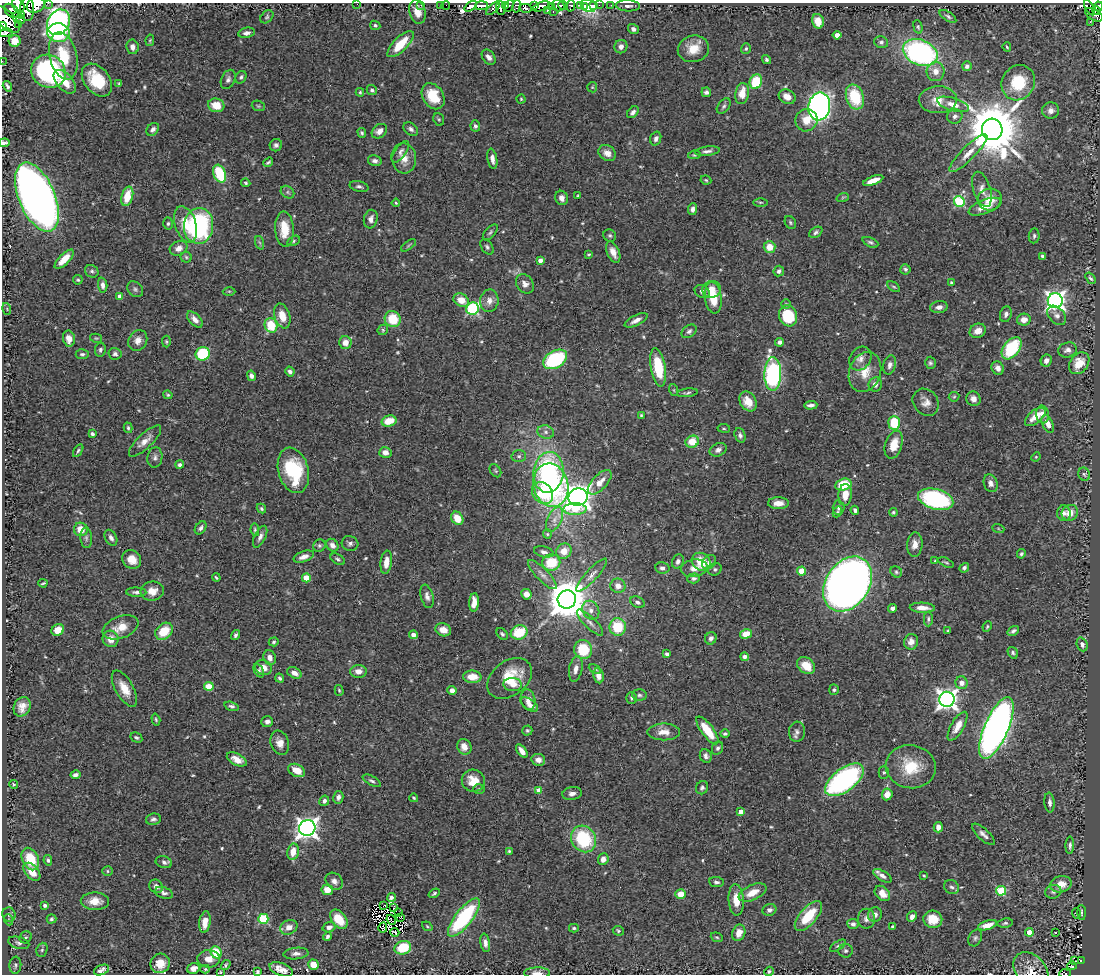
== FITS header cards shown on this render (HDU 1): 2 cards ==
NAXIS1  =                 1098
NAXIS2  =                  972

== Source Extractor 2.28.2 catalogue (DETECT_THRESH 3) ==
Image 1098 x 972 px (HDU 1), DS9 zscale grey, 1 PNG px = 1 image px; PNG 1102 x 976 px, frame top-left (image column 1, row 972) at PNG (2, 3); each listed source drawn as its Kron ellipse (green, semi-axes under 4 px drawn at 4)
Background 0.865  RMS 0.031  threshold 0.0928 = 3 sigma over >= 5 px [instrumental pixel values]
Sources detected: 564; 9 with non-positive FLUX_AUTO (blend fragments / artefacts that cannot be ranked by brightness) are neither listed nor drawn; of the other 555, the 500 brightest by FLUX_AUTO listed and drawn (55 fainter detections omitted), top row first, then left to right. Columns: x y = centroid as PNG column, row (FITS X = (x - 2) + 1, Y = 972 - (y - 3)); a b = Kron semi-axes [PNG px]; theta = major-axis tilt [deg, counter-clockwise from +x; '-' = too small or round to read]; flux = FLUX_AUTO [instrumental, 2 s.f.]
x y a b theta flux
48 3 2 2 - 15
357 4 2 2 - 18
18 5 7 6 - 86
36 5 9 7 28 1400
421 5 2 2 - 9.5
440 5 2 2 - 14
446 5 4 3 - 9.6
506 5 3 3 - 99
534 5 3 2 - 400
563 5 5 4 - 450
580 5 3 3 - 220
589 5 8 6 -20 250
594 5 3 3 - 10
599 5 2 2 - 7.5
611 5 2 2 - 6.3
471 6 7 4 37 330
482 6 6 4 4 810
509 6 6 3 68 200
517 6 6 3 79 21
541 6 9 4 20 200
552 6 4 3 - 320
558 6 6 5 - 660
571 6 6 4 75 140
628 6 12 5 -2 9.7
1099 6 5 3 - 170
584 7 3 3 - 21
1089 7 8 2 -61 33
493 8 8 3 43 110
501 8 6 4 -81 270
525 8 6 3 -12 110
27 9 12 7 -88 720
12 11 9 5 -39 310
547 11 3 3 - 77
1096 11 4 3 - 130
417 12 12 8 -75 23
553 12 2 2 - 84
22 15 4 3 - 390
1094 15 10 5 -29 280
948 16 9 4 -34 4.7
267 17 7 5 46 3.8
19 18 7 5 -37 300
6 19 17 8 -45 790
818 21 7 5 -75 21
58 22 13 10 60 720
1090 22 2 2 - 14
19 24 3 2 - 12
375 25 5 4 - 3.8
3 27 4 2 - 400
918 27 7 4 -75 3.1
633 29 5 4 - 7.2
6 33 7 3 10 70
58 33 11 9 -6 170
247 33 8 5 11 7.9
837 35 4 4 - 19
150 40 6 4 79 2.5
15 41 6 6 - 24
881 42 7 5 -16 4.9
401 44 17 7 45 53
132 47 7 6 - 9.6
621 47 7 6 - 11
1007 47 4 3 - 2.4
693 49 16 13 14 35
746 49 5 4 - 3.3
920 53 18 12 -22 450
63 56 24 13 -76 78
489 57 8 6 -53 11
766 60 5 4 - 4
2 61 2 2 - 7.7
967 66 5 4 - 7.4
48 71 17 16 - 360
936 71 10 9 - 20
241 77 6 5 - 4.6
228 79 10 6 65 7.5
97 80 18 12 -52 96
65 82 14 8 -49 34
756 82 7 6 - 84
119 83 4 3 - 2.5
1018 83 18 16 59 79
7 86 5 3 - 4.6
592 87 5 5 - 2.4
372 90 5 5 - 5.1
360 92 4 3 - 2.8
706 92 5 4 - 5.7
742 94 11 7 80 31
433 96 14 10 -57 56
787 97 9 7 -31 17
855 97 13 9 -72 90
521 99 4 4 - 3.2
938 100 19 13 2 34
953 104 16 6 -16 20
216 105 8 6 -17 36
258 106 7 5 -20 3.5
724 106 9 5 52 5.3
819 106 14 11 80 980
1051 111 8 8 - 11
633 112 7 4 48 6.9
955 116 8 7 - 8.1
439 119 6 5 - 3.2
806 120 11 11 - 28
475 126 6 5 - 5.5
153 129 7 5 48 8.7
411 129 8 6 -37 7.2
992 129 11 10 - 15000
379 131 8 6 39 14
362 133 5 4 - 4.1
656 139 7 5 72 7.2
4 143 5 4 - 6.1
276 145 6 6 - 6.1
707 151 12 4 7 7.7
400 152 12 5 54 7.5
607 153 9 7 -32 15
968 153 26 6 45 25
694 155 6 4 9 2.4
404 158 15 12 -83 27
492 159 10 5 -80 12
375 161 7 5 -14 6.7
268 162 5 3 - 3.9
220 174 9 6 -68 100
706 180 5 4 - 2.8
873 180 10 4 21 22
246 183 4 4 - 3.4
359 186 10 5 -14 6
982 189 18 8 -73 16
287 192 7 5 -38 5
127 196 10 5 74 50
578 196 3 3 - 2.7
37 197 37 18 -67 2400
843 197 6 4 19 2.8
562 198 7 6 - 10
990 199 12 11 - 29
760 202 7 3 0 3
959 202 5 5 - 180
396 203 4 4 - 2.5
985 207 17 7 21 29
693 209 6 4 84 7.9
371 219 9 6 75 11
790 222 7 5 -60 4
168 224 6 4 86 4
186 224 18 10 -72 47
198 226 18 14 83 300
284 229 18 9 -87 45
490 232 10 5 49 4.6
816 232 7 5 35 5.3
610 236 6 6 - 4.2
1034 236 7 5 83 4.5
294 241 7 4 30 3.7
870 242 8 4 -24 4.8
260 243 7 4 -71 4.1
408 245 8 3 35 3.4
487 247 8 5 -51 4.8
770 247 6 6 - 30
179 248 9 7 25 13
613 252 11 6 -66 18
589 254 4 3 - 2.5
1042 256 4 3 - 3.8
186 257 5 5 - 3.4
64 259 12 5 45 31
540 260 4 3 - 12
905 269 5 5 - 4.3
92 271 7 6 - 5.1
779 271 5 5 - 6.9
1090 278 6 4 -54 3.9
78 280 4 4 - 2.9
951 283 3 3 - 3.3
525 284 10 8 -55 12
103 285 7 4 -84 8.2
894 287 7 3 -34 3.1
135 289 9 7 -43 6.4
711 289 9 8 - 20
229 291 6 4 -1 2.9
702 291 8 6 -27 9.9
120 296 4 4 - 18
713 298 16 8 -83 52
461 300 8 6 -28 26
489 301 11 9 80 15
1055 301 7 7 - 1000
786 304 5 4 - 2.8
939 307 9 6 7 10
7 309 6 3 -73 2.7
473 309 6 6 - 260
1006 314 8 6 74 6.9
1057 315 11 7 -47 11
282 316 13 7 -73 28
788 316 11 9 -71 86
195 319 10 5 -47 14
393 319 8 8 - 57
636 320 13 5 26 11
1024 320 7 6 - 16
271 325 7 6 - 64
383 330 5 5 - 3.1
689 331 8 5 39 6
978 331 8 7 - 17
69 338 8 6 -79 18
96 338 6 4 -11 2.5
138 340 11 9 60 14
166 342 6 4 -88 2.9
780 342 4 4 - 8.3
345 343 6 6 - 19
1012 348 12 8 52 120
100 350 7 5 78 5.4
1068 350 9 7 14 11
82 354 6 5 - 4.5
115 354 6 5 - 6
203 354 7 6 - 120
860 358 12 10 54 14
555 359 13 8 29 190
1046 360 6 5 - 10
930 363 6 5 - 4.2
1079 363 12 9 52 39
890 365 10 6 75 8.8
658 367 19 7 -81 92
998 368 7 6 - 11
290 371 5 4 - 6.1
865 372 20 15 70 39
773 374 17 8 89 380
251 376 5 4 - 7.2
875 384 7 6 - 9.5
674 390 6 3 -71 2.4
687 393 10 4 7 4.4
168 395 4 4 - 2.8
954 397 5 5 - 2.8
973 399 7 7 - 12
748 401 10 8 -58 33
926 402 14 12 -51 16
811 405 6 3 4 6.9
1042 414 9 6 -81 13
641 415 4 3 - 2.5
1035 417 12 6 40 31
389 421 7 5 15 37
894 423 7 6 - 75
1048 424 9 5 -66 14
128 428 5 4 - 3.5
724 428 6 3 -9 2.5
546 432 8 6 -17 8.1
92 434 4 3 - 6.5
740 435 7 5 -71 6.6
145 441 21 7 44 19
692 442 7 6 - 45
894 445 14 8 72 35
718 450 9 6 24 9.7
78 451 7 4 58 3.8
385 452 6 5 - 14
519 456 7 6 - 5
155 457 10 7 82 8.2
1036 457 5 4 - 2.6
180 465 4 4 - 5
293 470 23 15 -75 130
495 471 7 5 -55 3.2
548 472 20 15 83 290
1084 474 7 6 - 4.8
600 482 15 7 46 24
991 483 9 6 -70 9.8
843 484 8 6 14 69
551 485 22 17 -76 350
543 493 12 9 -48 86
845 495 11 6 86 28
578 497 9 8 - 2500
936 499 18 10 -16 310
778 503 10 6 1 19
838 508 7 6 - 6.2
261 509 5 4 - 4
575 509 11 6 2 48
855 510 4 3 - 6.5
837 512 6 4 63 2.9
893 512 4 4 - 3.2
1064 513 8 7 - 8.5
1070 513 8 7 - 23
457 518 7 5 -54 34
554 519 13 7 64 14
201 528 7 5 53 6.8
998 528 6 4 -20 2.4
81 529 7 6 - 29
255 530 6 4 -80 3.5
547 534 5 4 - 2.6
260 537 12 5 64 9.1
86 538 10 6 -85 6.4
111 538 8 5 -60 7.3
350 543 8 7 - 7.1
332 545 7 5 -53 12
915 545 12 7 85 16
319 546 6 6 - 4.5
564 551 8 7 - 22
544 552 10 5 -13 7.6
1021 554 5 4 - 4.1
304 557 11 5 18 12
132 559 10 8 -45 25
338 559 8 4 -31 4.5
678 561 7 5 65 7.2
935 561 3 2 - 2.3
386 562 12 5 83 20
701 562 10 8 -40 48
709 562 8 6 45 7.3
551 563 9 8 - 57
946 563 8 4 -25 3.4
662 568 7 5 -11 7.3
694 568 13 8 9 17
964 568 5 4 - 5.4
715 569 7 6 - 4.4
802 571 4 4 - 45
896 572 6 5 - 3.6
542 575 19 6 -46 12
592 575 21 6 47 14
216 578 4 3 - 2.8
306 578 4 4 - 39
694 578 6 5 - 5.6
43 583 4 2 - 2.5
847 584 30 21 57 2600
618 586 7 7 - 16
152 591 11 9 7 21
136 592 10 4 -3 6.4
526 594 5 5 - 16
427 596 12 6 -76 9.9
567 599 9 9 - 7300
474 602 9 5 86 22
637 602 7 5 -28 6
893 608 4 4 - 7.7
922 608 13 5 -3 17
591 610 10 8 -60 12
928 619 7 4 90 4.1
590 623 17 5 -45 11
987 626 5 3 - 2.6
121 627 19 11 21 31
618 627 9 8 - 76
58 630 6 5 - 24
443 630 8 6 -19 18
164 631 10 7 43 48
948 631 4 3 - 2.6
1013 631 6 4 36 5.3
519 632 8 7 - 74
502 634 7 4 -50 4
746 634 6 4 15 30
236 635 5 4 - 5.5
413 635 4 4 - 9.3
711 638 6 5 - 7.5
111 639 8 8 - 22
274 642 5 4 - 3.7
911 642 8 7 - 14
1082 644 7 5 -68 6.2
583 650 9 9 - 78
1013 653 6 5 - 4.6
667 654 4 4 - 7.7
744 657 4 4 - 9.7
270 658 7 6 - 13
806 665 10 7 -38 35
263 667 9 7 -21 21
576 669 13 6 79 14
595 669 6 4 -29 3.1
259 671 7 4 -62 4.7
358 671 8 6 3 16
294 673 8 5 -27 15
598 676 7 5 -80 14
472 677 9 6 -2 33
280 678 5 4 - 4.3
510 678 25 17 37 72
961 683 6 6 - 10
513 685 9 6 -5 15
209 686 5 4 - 49
124 689 20 9 -60 32
339 690 5 4 - 2.8
452 690 5 4 - 11
834 690 5 5 - 3.8
639 695 7 5 -2 5.2
631 698 6 5 - 4.1
947 699 7 7 - 1400
528 700 10 7 -78 19
529 705 10 5 -35 12
232 706 7 4 -16 4.7
22 707 10 8 64 18
156 720 6 4 -73 3.2
267 722 6 5 - 6.9
958 726 16 6 60 21
996 728 33 12 67 1500
527 730 5 5 - 3
707 730 16 6 -53 58
664 732 16 8 0 22
797 732 10 8 84 8.6
725 734 4 4 - 4.3
136 737 6 4 -30 4.3
280 743 12 9 -70 16
464 747 8 7 - 18
718 748 7 5 64 5.3
522 751 8 4 -54 12
706 756 7 5 -66 7.9
237 759 11 5 -27 20
538 760 7 6 - 14
911 767 25 21 -9 77
297 770 9 6 -27 26
884 772 6 5 - 3.3
75 775 5 3 - 8.3
844 780 22 11 37 450
372 781 10 4 -29 5.2
473 781 11 11 - 32
14 784 4 3 - 3
702 788 7 5 60 5.1
479 789 6 5 - 3.2
539 790 4 4 - 36
572 794 10 6 8 9.5
887 794 6 5 - 22
338 797 6 5 - 8.6
414 798 4 3 - 2.9
324 801 5 4 - 6.7
1050 803 10 5 -85 7.8
741 812 4 4 - 16
153 819 7 5 10 6.1
938 827 5 4 - 12
307 828 8 7 - 1500
983 834 14 5 -43 10
583 839 14 12 -56 140
1070 845 9 4 88 5.2
509 851 3 3 - 2.5
293 852 8 5 79 25
30 859 12 8 -65 64
603 859 6 5 - 13
48 860 5 4 - 4.4
164 862 8 6 -14 7.2
108 871 5 5 - 2.8
32 872 10 6 -49 29
923 875 3 3 - 3
882 876 10 4 -32 9.3
334 881 9 7 -43 10
716 882 7 5 -6 5.2
1061 884 11 8 14 26
156 886 7 6 - 9.4
952 887 8 6 -36 7.2
327 890 6 5 - 27
1001 891 5 5 - 130
753 892 15 7 25 30
1053 892 8 6 21 5.6
164 893 9 5 -19 6.7
434 893 6 4 33 3.9
882 893 9 6 -44 21
680 894 5 5 - 28
391 897 4 4 - 8.6
736 900 15 7 -86 33
95 901 14 8 -1 25
45 905 4 3 - 6.8
384 905 3 2 - 3.1
393 908 3 2 - 9.2
769 910 7 6 - 7.9
1081 912 7 2 -88 3
399 913 3 2 - 4.6
1076 913 5 3 - 2.3
9 915 7 6 - 5.3
875 915 7 7 - 12
808 916 18 8 49 69
401 917 4 2 - 3.8
912 917 5 4 - 10
464 918 23 8 52 220
51 919 5 4 - 3.9
263 919 5 5 - 150
339 919 11 7 -51 45
866 919 10 8 89 12
933 919 9 8 - 31
9 920 5 3 - 2.6
391 920 5 2 - 2.8
205 922 11 5 82 22
1005 923 8 4 8 4.2
853 924 6 5 - 7.8
987 925 10 4 17 20
427 926 5 3 - 2.4
289 927 9 7 24 16
329 927 6 5 - 9.3
892 927 4 3 - 2.7
383 928 5 2 - 3.3
574 928 5 3 - 4
618 931 6 4 -25 3.6
395 932 4 2 - 2.7
1029 932 4 4 - 35
739 933 8 6 67 20
1056 933 3 3 - 16
327 936 4 4 - 5
26 937 6 5 - 4
717 937 6 4 -20 3.1
975 938 9 6 62 5.9
19 943 11 6 -14 6.6
485 943 9 5 -80 9.1
838 946 9 4 31 3.5
403 948 8 6 17 68
42 950 7 5 69 4.3
846 951 7 7 - 5.1
216 952 6 5 - 61
296 953 12 5 5 9.3
209 959 11 8 1 18
1081 960 3 2 - 18
1075 961 3 2 - 6.7
160 963 10 9 - 29
15 965 8 6 85 4.8
226 965 5 4 - 3.6
314 965 5 5 - 33
1072 966 4 2 - 9.3
194 968 6 5 - 12
205 969 5 4 - 2.5
281 969 12 6 -22 18
101 970 8 4 23 8.1
769 971 5 4 - 3.4
1031 971 21 15 -50 24
220 972 4 3 - 3.1
257 972 4 3 - 3.2
537 973 13 5 0 13
1065 973 6 2 4 9.2
At the frame edge (FLAGS 8, measured only in part): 14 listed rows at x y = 48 3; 357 4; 18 5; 36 5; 1099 6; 6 19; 3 27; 6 33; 2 61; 4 143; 1031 971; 220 972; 537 973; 1065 973
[55 fainter detections neither listed nor drawn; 9 non-positive-flux detections neither listed nor drawn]